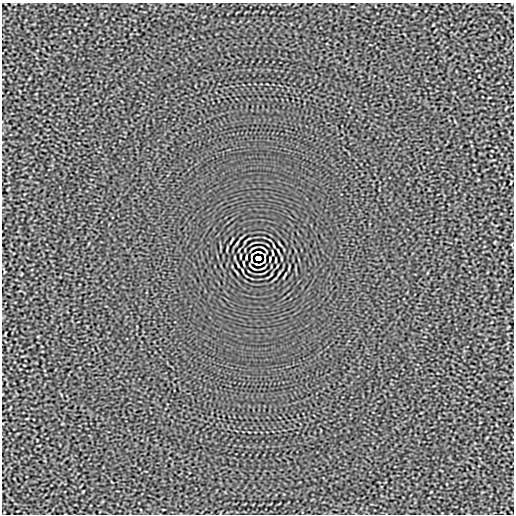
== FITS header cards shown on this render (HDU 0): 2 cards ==
NAXIS1  =                  512
NAXIS2  =                  512

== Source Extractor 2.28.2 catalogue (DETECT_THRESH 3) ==
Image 512 x 512 px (HDU 0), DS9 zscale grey, 1 PNG px = 1 image px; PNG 516 x 516 px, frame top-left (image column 1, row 512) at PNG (2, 3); no overlay
Background -3.07e-05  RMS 0.0015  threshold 0.00464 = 3 sigma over >= 5 px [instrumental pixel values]
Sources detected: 9; all 9 listed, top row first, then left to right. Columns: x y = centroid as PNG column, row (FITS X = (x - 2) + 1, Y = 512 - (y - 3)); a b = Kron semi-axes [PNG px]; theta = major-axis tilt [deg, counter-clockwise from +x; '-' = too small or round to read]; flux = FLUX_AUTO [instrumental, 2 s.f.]
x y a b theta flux
258 252 6 2 0 0.15
252 255 5 2 - 0.039
240 256 3 2 - 0.062
258 258 5 4 - 4
276 260 3 2 - 0.062
251 261 3 2 - 0.086
264 261 5 2 - 0.039
244 263 4 2 - 0.088
258 264 6 2 0 0.15